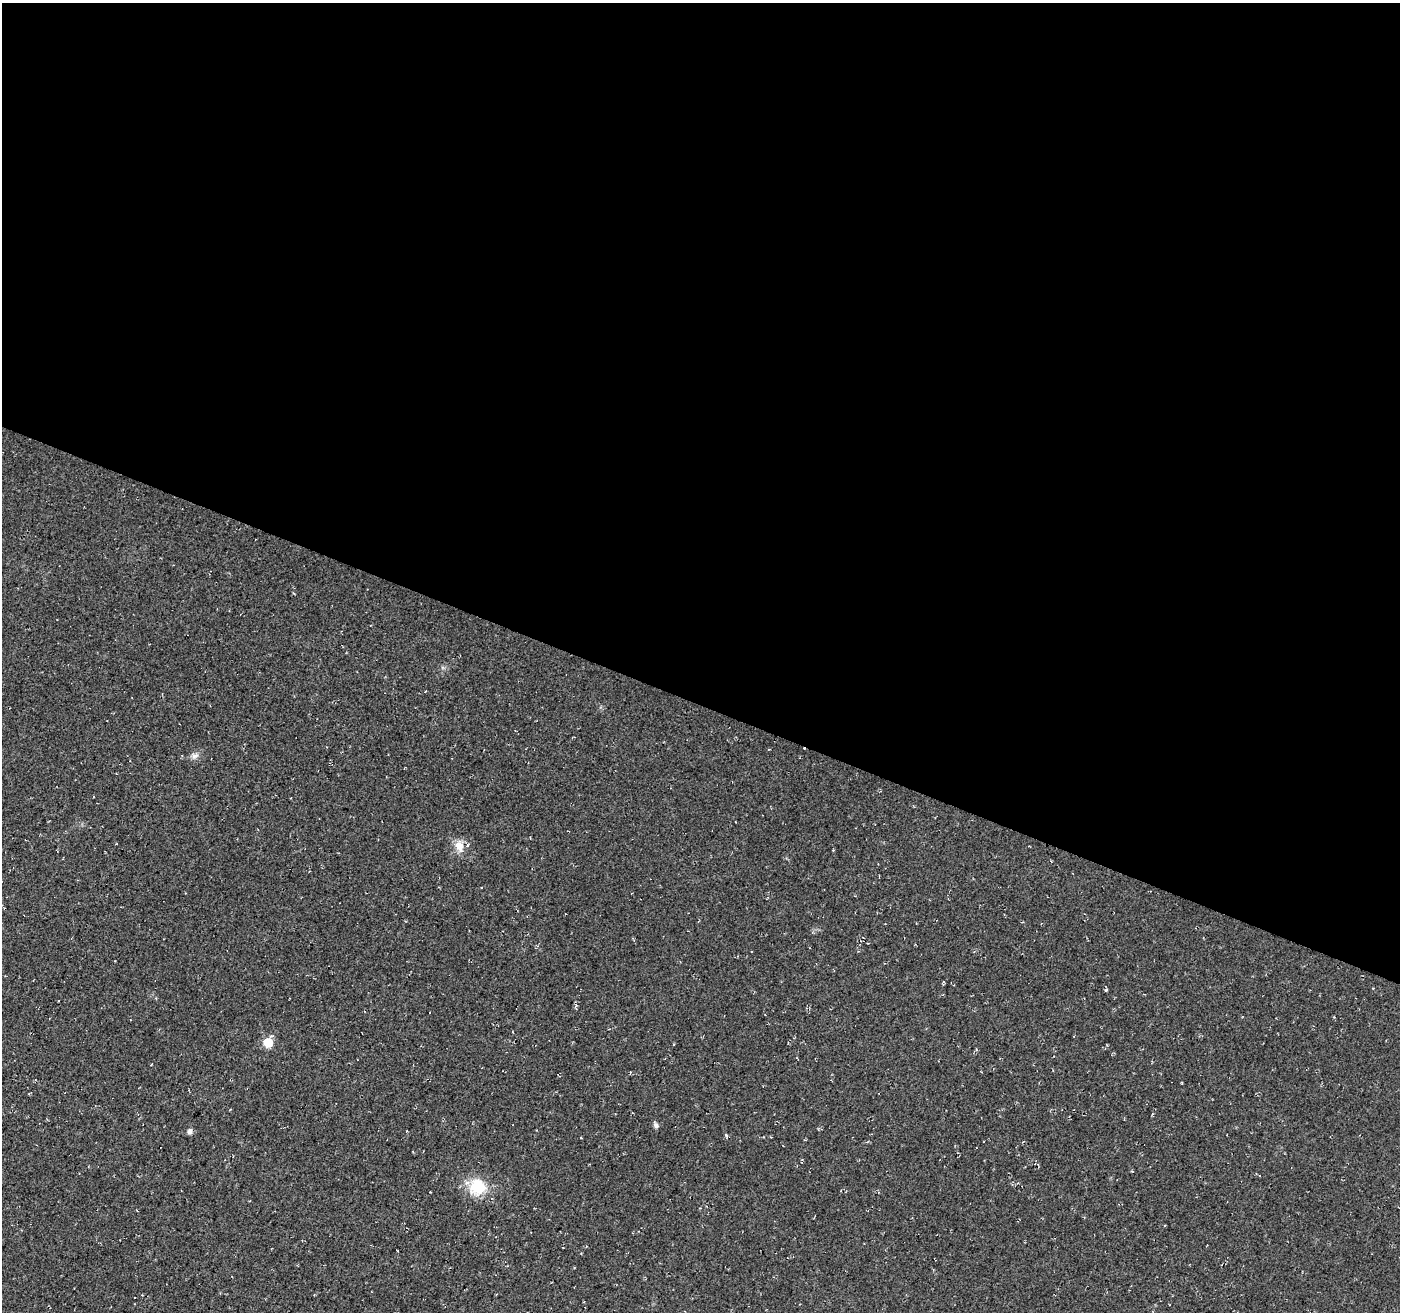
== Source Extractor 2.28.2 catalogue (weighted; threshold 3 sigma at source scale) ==
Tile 3 of 4 x 4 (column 3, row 1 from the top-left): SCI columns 2814-4211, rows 4213-5522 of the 5635 x 5788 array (HDU 1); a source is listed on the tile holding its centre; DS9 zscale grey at full resolution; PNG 1402 x 1314 px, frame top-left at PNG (2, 3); no overlay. Shown black and unused: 54% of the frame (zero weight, under 2 of 3 exposures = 3% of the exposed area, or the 3 px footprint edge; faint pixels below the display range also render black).
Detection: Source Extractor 2.28.2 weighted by HDU 2 'WHT'; one run over the whole footprint, this tile lists its part. Background 0.0483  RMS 0.0062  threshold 0.0278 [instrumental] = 3 sigma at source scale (4.5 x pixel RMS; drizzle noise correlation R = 1.50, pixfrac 1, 0.0396/0.0396 arcsec/px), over >= 5 px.
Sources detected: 9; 1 cosmic-ray / hot-pixel residue — not listed; the other 8 listed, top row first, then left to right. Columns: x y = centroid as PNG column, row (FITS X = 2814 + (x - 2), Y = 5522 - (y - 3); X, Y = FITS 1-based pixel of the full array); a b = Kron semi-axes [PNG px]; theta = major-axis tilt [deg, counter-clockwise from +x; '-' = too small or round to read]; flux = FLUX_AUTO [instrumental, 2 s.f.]
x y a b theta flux
195 756 11 8 19 2.8
459 846 15 11 -67 6.8
1106 990 3 3 - 0.96
268 1042 6 6 - 24
656 1125 7 6 - 1.9
190 1131 7 5 80 1.9
726 1135 5 3 - 0.79
478 1187 22 21 - 20